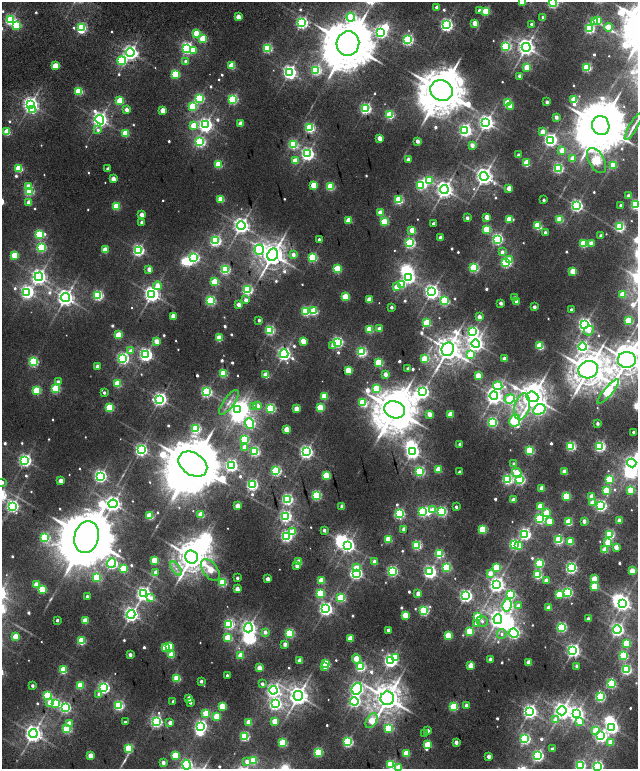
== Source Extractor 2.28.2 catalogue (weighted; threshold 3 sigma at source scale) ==
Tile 6 of 4 x 4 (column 2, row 2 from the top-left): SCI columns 1477-2747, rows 3286-4819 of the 5576 x 6577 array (HDU 1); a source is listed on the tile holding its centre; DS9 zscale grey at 2 x 2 block average (1 PNG px = mean of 2 x 2 image px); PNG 640 x 771 px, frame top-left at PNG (2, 2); each listed source drawn as its Kron ellipse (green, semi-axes under 4 px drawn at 4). Nothing masked; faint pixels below the display range render black.
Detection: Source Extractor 2.28.2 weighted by HDU 2 'WHT'; one run over the whole footprint, this tile lists its part. Background 0.0102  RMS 0.0057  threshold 0.0258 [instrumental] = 3 sigma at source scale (4.5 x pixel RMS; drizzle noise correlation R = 1.50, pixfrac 1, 0.0396/0.0396 arcsec/px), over >= 5 px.
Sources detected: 713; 16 too faint to see at this stretch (2 x 2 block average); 35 inside a brighter object's white glare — neither listed nor drawn; of the other 662, all 500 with FLUX_AUTO >= 4.36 (the completeness limit of this list) listed and drawn (162 fainter detections not listed), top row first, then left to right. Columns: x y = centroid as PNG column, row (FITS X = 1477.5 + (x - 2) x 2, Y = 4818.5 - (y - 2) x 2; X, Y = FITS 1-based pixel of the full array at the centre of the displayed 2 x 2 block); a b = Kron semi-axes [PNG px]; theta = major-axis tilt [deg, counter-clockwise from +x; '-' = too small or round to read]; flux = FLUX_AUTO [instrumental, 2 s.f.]
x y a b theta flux
522 2 3 3 - 44
553 3 4 3 - 180
436 7 2 2 - 5.4
479 10 3 2 - 7.4
486 11 3 3 - 75
238 17 3 2 - 21
351 17 4 4 - 150
543 17 2 2 - 6.8
10 20 3 3 - 200
598 21 3 3 - 63
594 22 3 3 - 21
302 23 3 3 - 300
475 23 3 2 - 26
532 24 2 2 - 5.5
16 25 3 3 - 71
446 25 4 4 - 320
82 27 3 3 - 120
608 27 4 3 - 37
589 28 3 3 - 170
381 32 4 3 - 300
196 33 3 3 - 26
203 39 3 3 - 76
408 40 3 3 - 210
348 44 12 11 - 9700
506 46 3 3 - 160
526 47 4 4 - 730
187 48 4 3 - 300
267 48 3 3 - 150
194 50 4 3 - 18
130 53 4 4 - 470
122 60 4 3 - 130
186 61 2 2 - 11
55 66 3 3 - 47
232 66 3 3 - 69
527 67 3 3 - 47
587 67 3 3 - 130
316 70 3 3 - 180
289 72 4 4 - 410
175 74 3 3 - 93
520 76 2 2 - 11
441 90 11 10 - 6400
79 91 3 3 - 91
199 98 3 3 - 160
233 99 3 3 - 180
574 100 3 3 - 59
120 101 3 3 - 81
547 102 2 2 - 7
508 103 3 3 - 98
30 104 4 4 - 490
193 106 3 3 - 91
510 106 3 3 - 14
127 109 2 2 - 14
365 109 3 3 - 230
32 110 4 3 - 82
163 111 3 3 - 32
390 115 3 3 - 120
556 117 3 2 - 10
100 120 5 4 - 520
241 123 3 2 - 22
486 123 4 4 - 530
194 125 3 3 - 42
205 125 4 4 - 420
601 126 10 8 -70 8200
633 127 15 3 60 5.4
310 128 3 3 - 180
98 130 3 3 - 4.8
465 130 4 4 - 330
7 132 3 3 - 57
543 132 3 3 - 28
126 133 3 3 - 69
379 138 3 2 - 25
550 140 4 4 - 340
417 141 2 2 - 12
200 142 4 3 - 200
293 145 3 3 - 120
472 145 3 2 - 14
562 150 3 3 - 28
307 154 4 4 - 340
519 155 2 2 - 10
408 159 3 2 - 18
573 159 3 3 - 27
596 160 14 7 -60 160
295 161 3 3 - 38
526 163 3 3 - 59
219 164 3 3 - 87
613 165 3 3 - 67
19 168 3 3 - 84
558 168 3 3 - 190
108 169 2 2 - 7.5
484 176 4 4 - 800
113 179 3 2 - 20
430 180 4 3 - 50
313 185 3 3 - 54
421 185 3 3 - 130
28 186 3 3 - 15
330 186 3 3 - 100
509 188 3 2 - 24
444 189 4 4 - 700
29 191 3 3 - 150
629 196 2 2 - 9.1
221 199 3 3 - 56
399 200 3 3 - 130
544 200 2 2 - 4.8
29 202 3 2 - 21
621 205 2 2 - 6.8
636 205 3 3 - 170
116 206 3 3 - 74
576 206 4 4 - 290
381 213 3 3 - 35
142 215 3 2 - 20
487 217 3 2 - 20
467 218 2 2 - 8
509 219 3 3 - 42
560 219 3 3 - 62
349 220 3 3 - 50
142 222 2 2 - 9.6
384 222 3 3 - 76
434 224 2 2 - 8.1
241 225 4 4 - 640
537 226 3 3 - 93
620 227 3 3 - 170
487 229 3 3 - 77
412 230 3 3 - 35
545 232 2 2 - 4.9
39 234 3 3 - 110
601 236 2 2 - 7
441 238 2 2 - 15
497 239 4 3 - 240
319 240 2 2 - 6.8
215 241 4 4 - 210
410 243 3 3 - 210
591 243 3 3 - 18
583 244 3 3 - 73
41 247 3 3 - 130
105 250 3 3 - 39
138 250 3 3 - 280
259 250 5 4 - 210
502 252 3 3 - 8.6
293 254 3 3 - 8.1
14 255 3 3 - 62
273 255 6 5 - 1600
312 257 3 3 - 130
194 258 4 3 - 210
510 260 3 3 - 27
506 263 3 3 - 180
474 268 3 3 - 150
149 269 3 2 - 15
225 269 3 3 - 170
337 269 3 3 - 85
573 271 3 3 - 51
39 277 4 4 - 540
409 277 4 3 - 260
214 282 3 3 - 68
402 284 4 3 - 78
157 286 4 3 - 17
396 287 3 3 - 21
247 290 3 3 - 200
27 292 4 4 - 350
432 292 4 4 - 490
152 294 4 4 - 610
98 295 3 3 - 190
622 295 3 3 - 36
345 297 3 3 - 73
65 298 4 4 - 710
515 298 3 2 - 9
246 300 2 2 - 13
369 300 3 3 - 33
211 301 3 3 - 160
444 301 3 3 - 120
517 302 3 2 - 16
501 303 2 2 - 9.7
239 304 3 2 - 12
391 307 2 2 - 5.3
534 307 2 2 - 9.8
571 310 2 2 - 6.8
306 311 3 3 - 140
314 311 3 3 - 98
173 316 3 2 - 27
479 317 3 2 - 13
259 320 2 2 - 5.6
629 321 3 3 - 83
427 323 3 3 - 97
585 325 4 4 - 420
369 329 3 3 - 78
380 329 3 2 - 23
270 330 3 3 - 170
589 331 5 4 - 9.4
473 332 4 4 - 240
118 335 3 3 - 61
219 338 3 3 - 54
156 341 3 2 - 21
303 341 3 3 - 30
337 342 3 3 - 230
476 344 4 4 - 540
333 346 3 3 - 12
540 346 3 3 - 88
583 347 4 4 - 240
448 349 7 6 - 1800
131 351 3 3 - 12
362 352 3 3 - 170
284 354 4 4 - 410
146 355 4 4 - 370
470 355 4 3 - 54
123 358 4 4 - 260
424 359 3 3 - 43
504 359 3 2 - 20
627 360 9 8 - 2500
33 362 3 3 - 160
379 363 3 3 - 110
97 366 2 2 - 9.7
408 369 2 2 - 7.2
348 370 3 3 - 48
588 370 10 8 19 3100
223 373 3 3 - 96
386 374 2 2 - 15
266 375 3 3 - 44
478 376 3 3 - 36
58 382 3 2 - 10
118 384 3 3 - 75
498 386 5 4 - 96
376 388 3 3 - 72
55 389 3 3 - 120
36 390 3 3 - 99
206 392 3 3 - 210
422 392 4 3 - 350
608 392 16 4 50 220
104 393 2 2 - 4.4
324 396 3 3 - 58
494 396 4 4 - 660
532 397 6 5 - 1900
160 399 4 4 - 420
510 399 5 4 - 68
229 402 15 5 54 9
363 403 4 3 - 100
257 405 3 3 - 11
254 406 4 3 - 8
110 407 3 3 - 95
522 407 13 7 76 16
271 408 3 3 - 160
320 408 3 3 - 80
296 409 3 3 - 28
539 409 6 5 - 210
237 410 4 3 - 520
395 410 10 8 -20 4800
429 414 3 2 - 21
450 414 3 3 - 35
515 421 6 5 - 180
492 422 3 3 - 180
250 423 5 4 - 170
598 423 2 2 - 6.7
196 429 3 3 - 180
287 429 3 3 - 31
634 432 2 2 - 5.2
245 439 3 3 - 110
460 444 2 2 - 8.2
571 446 3 3 - 160
600 446 3 3 - 220
245 448 4 3 - 14
141 450 4 4 - 300
530 450 3 3 - 120
255 451 3 3 - 170
306 452 4 4 - 410
412 452 4 4 - 430
25 460 4 4 - 350
632 463 4 4 - 410
193 464 15 11 -34 11000
514 464 3 2 - 9.9
231 466 4 4 - 320
438 470 3 3 - 44
276 471 3 3 - 200
420 471 3 3 - 160
460 472 2 2 - 10
565 472 3 3 - 30
517 473 5 3 - 42
100 476 4 4 - 340
326 476 3 3 - 70
508 479 3 3 - 180
520 479 3 3 - 180
609 479 3 3 - 80
61 481 3 2 - 22
2 482 2 2 - 5.6
252 485 3 3 - 240
542 488 3 2 - 26
631 490 3 3 - 45
606 491 3 3 - 58
316 495 3 3 - 150
566 496 3 3 - 100
592 496 3 3 - 20
287 499 3 3 - 250
513 500 2 2 - 17
592 503 3 3 - 24
113 504 4 4 - 570
12 506 4 4 - 290
237 506 3 2 - 22
342 506 3 2 - 16
601 506 3 3 - 280
456 507 2 2 - 6.2
540 507 3 3 - 45
433 510 3 3 - 18
442 511 3 3 - 190
423 512 3 3 - 140
546 513 3 3 - 37
399 514 3 3 - 200
201 515 3 3 - 50
150 516 3 3 - 86
285 516 4 4 - 270
540 519 3 3 - 170
549 521 3 3 - 40
584 521 2 2 - 12
619 521 3 2 - 20
569 522 3 3 - 69
404 529 3 2 - 20
483 529 3 3 - 100
324 530 3 2 - 5.2
293 532 3 3 - 42
525 534 4 4 - 270
610 534 3 3 - 160
286 536 4 3 - 230
45 537 3 3 - 160
86 537 16 12 74 14000
388 539 3 3 - 62
558 540 3 3 - 130
570 541 3 3 - 58
608 542 3 3 - 42
514 544 3 3 - 190
348 545 4 4 - 360
417 545 3 3 - 130
518 545 3 3 - 33
616 547 3 2 - 21
605 550 3 3 - 37
439 554 3 3 - 110
192 557 7 6 - 2500
154 560 3 3 - 58
299 562 3 3 - 38
375 562 3 2 - 21
111 563 5 4 - 270
539 563 3 3 - 120
297 566 3 2 - 15
447 567 3 3 - 120
496 567 3 3 - 56
176 568 8 4 -53 5.9
357 568 4 3 - 32
571 568 3 3 - 270
123 569 3 3 - 72
210 570 12 7 -52 39
392 571 3 3 - 210
632 571 3 3 - 37
156 572 3 2 - 14
430 572 4 4 - 340
356 573 4 3 - 330
490 573 3 3 - 13
538 575 3 3 - 130
97 577 3 3 - 75
237 578 2 2 - 4.6
268 579 2 2 - 14
594 579 3 3 - 34
546 580 3 2 - 20
321 581 3 3 - 45
222 582 3 3 - 110
497 584 4 4 - 620
36 585 3 3 - 34
594 586 3 3 - 65
42 589 3 3 - 67
237 589 3 2 - 18
567 592 3 3 - 170
320 593 3 3 - 84
144 594 4 4 - 490
418 594 3 2 - 18
511 594 4 3 - 100
559 595 3 3 - 48
87 596 2 2 - 5
466 596 4 4 - 360
151 598 4 3 - 10
341 598 3 3 - 97
623 603 4 4 - 470
507 605 6 4 78 150
518 606 3 3 - 12
549 608 3 2 - 23
326 609 4 4 - 410
424 611 3 3 - 160
131 614 4 4 - 380
405 615 3 3 - 50
478 617 3 3 - 77
498 619 5 4 - 620
588 619 2 2 - 12
57 620 2 2 - 4.9
85 621 3 3 - 41
482 621 6 5 - 4.8
476 623 4 3 - 4.8
229 624 3 3 - 170
561 627 3 3 - 180
248 628 4 4 - 490
388 630 2 2 - 7.8
617 630 4 4 - 380
470 631 3 3 - 73
265 632 3 2 - 9.2
290 633 3 3 - 150
514 633 5 4 - 230
502 634 5 4 - 4.4
448 635 3 3 - 62
16 637 3 3 - 51
227 638 3 3 - 46
350 638 3 3 - 44
81 641 3 3 - 95
626 643 3 3 - 65
285 644 2 2 - 13
169 646 3 3 - 57
166 648 3 3 - 67
573 651 4 4 - 430
130 655 2 2 - 10
171 655 3 3 - 42
241 656 3 3 - 40
623 656 3 3 - 120
395 657 4 3 - 28
357 659 5 3 - 47
490 659 2 2 - 12
300 660 3 2 - 22
390 661 4 3 - 400
529 663 3 3 - 32
326 664 3 3 - 110
471 666 3 3 - 36
577 666 2 2 - 7.3
325 667 3 2 - 11
360 667 3 3 - 160
259 668 3 2 - 26
63 670 3 3 - 83
626 670 3 3 - 200
227 675 2 2 - 4.5
177 678 3 3 - 72
201 681 2 2 - 6.4
262 684 2 2 - 6.2
611 684 4 4 - 110
80 685 3 3 - 70
32 686 2 2 - 5.9
103 688 3 3 - 290
357 689 6 5 - 340
273 690 4 4 - 390
99 694 3 3 - 7.6
47 696 3 3 - 120
298 696 5 5 - 1100
600 697 3 3 - 170
189 698 3 2 - 16
387 698 7 6 - 2200
173 701 2 2 - 6.3
354 701 4 4 - 270
190 702 3 2 - 5.7
50 703 3 3 - 16
56 703 3 3 - 110
275 704 4 4 - 290
119 705 3 3 - 180
466 705 2 2 - 12
222 706 3 3 - 59
454 707 3 3 - 100
65 708 4 3 - 200
530 711 4 4 - 470
562 711 5 4 - 760
206 713 3 3 - 43
577 714 4 4 - 440
217 716 3 3 - 54
555 720 4 3 - 19
275 721 3 3 - 36
372 721 8 5 59 50
125 722 2 2 - 4.4
156 722 3 3 - 280
249 722 3 3 - 36
579 722 3 3 - 18
69 723 3 3 - 20
170 723 2 2 - 12
201 726 4 3 - 310
612 727 4 4 - 340
389 728 3 3 - 110
67 729 3 3 - 120
428 731 2 2 - 5.7
596 731 4 3 - 39
33 733 4 4 - 770
425 734 2 2 - 5.3
244 736 3 3 - 150
601 736 4 4 - 320
525 739 3 3 - 230
348 742 3 3 - 200
456 742 2 2 - 12
611 742 3 3 - 31
283 743 3 3 - 100
428 745 3 3 - 57
129 748 3 3 - 99
552 749 2 2 - 6.8
318 752 3 3 - 130
406 753 3 3 - 53
175 755 3 3 - 59
90 756 3 3 - 26
489 756 2 2 - 13
538 756 3 3 - 260
254 760 3 3 - 75
163 762 2 2 - 11
247 762 4 3 - 11
186 765 5 4 - 240
391 765 3 3 - 130
580 766 3 3 - 230
597 766 4 3 - 260
399 768 3 3 - 49
Isophote crosses this tile's border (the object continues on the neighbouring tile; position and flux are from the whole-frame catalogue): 11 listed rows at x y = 522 2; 553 3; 636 205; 627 360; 632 463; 2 482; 186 765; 391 765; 580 766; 597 766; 399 768